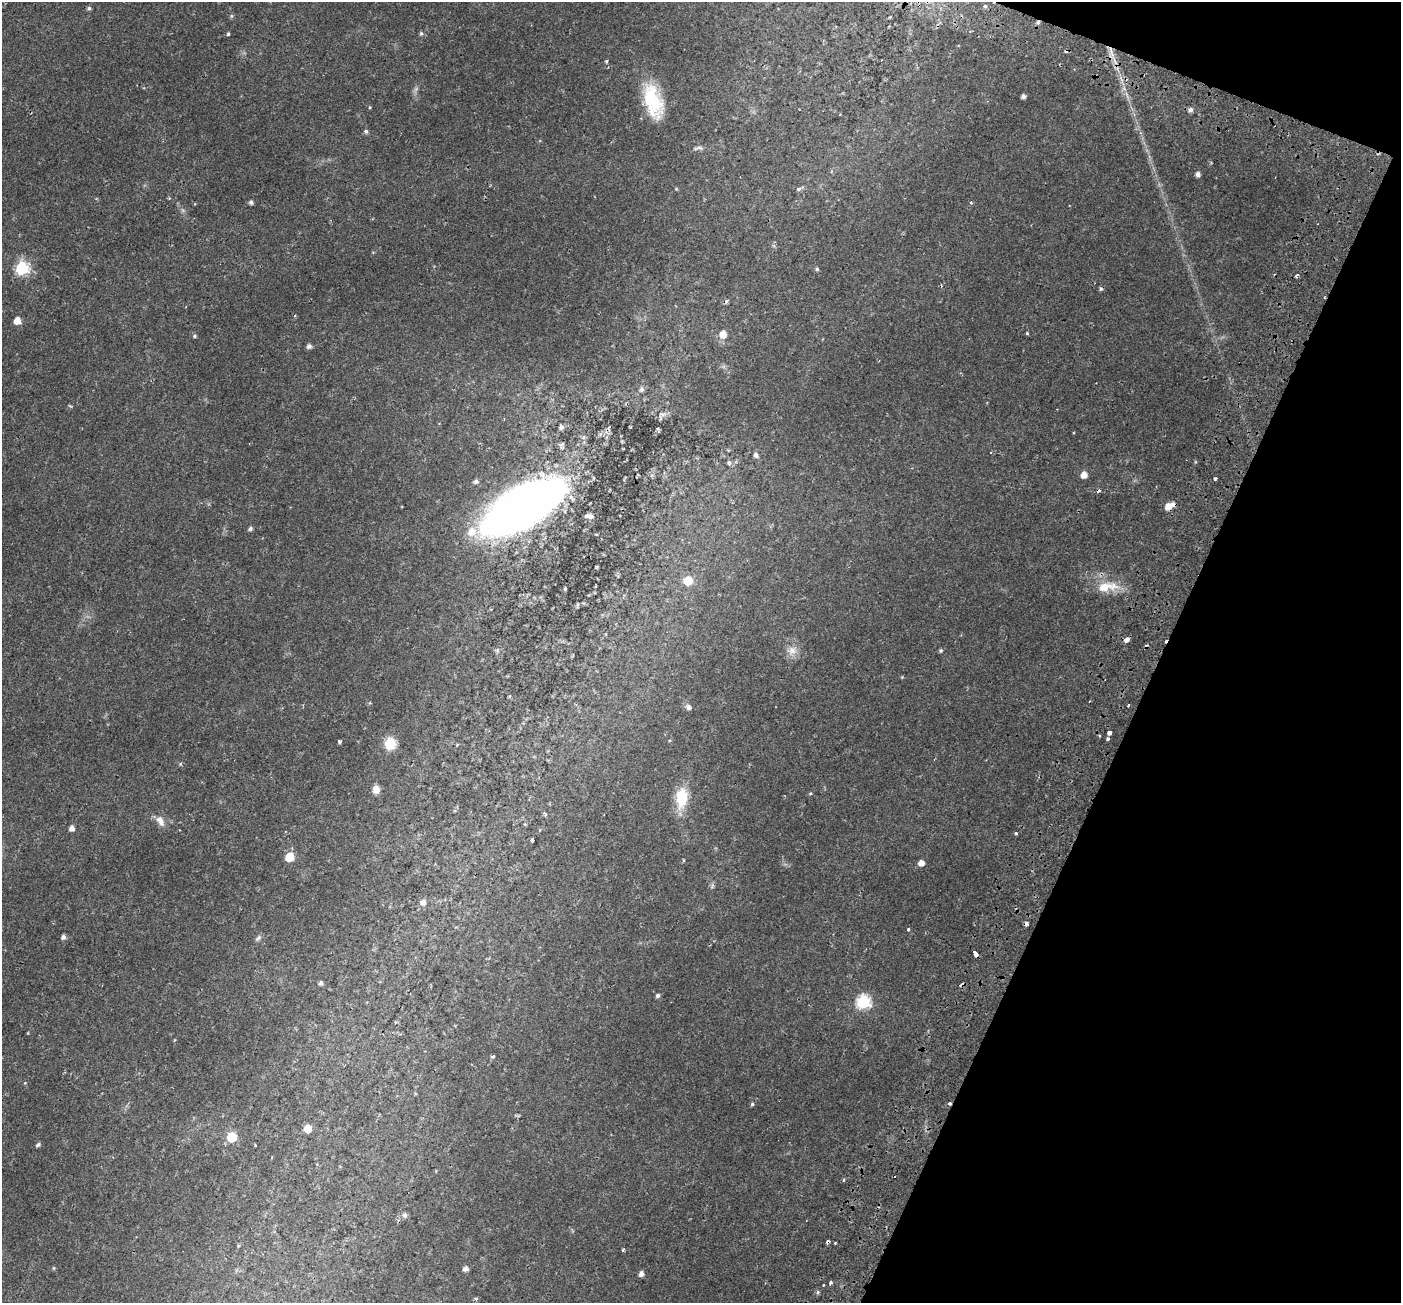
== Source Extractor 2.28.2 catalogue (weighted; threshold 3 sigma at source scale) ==
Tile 8 of 4 x 4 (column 4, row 2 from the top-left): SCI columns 4267-5665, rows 2897-4197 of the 5743 x 5856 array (HDU 1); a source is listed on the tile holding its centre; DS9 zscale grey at full resolution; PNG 1403 x 1305 px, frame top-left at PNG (2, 2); no overlay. Shown black and unused: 19% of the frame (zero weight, under 2 of 3 exposures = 5% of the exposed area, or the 3 px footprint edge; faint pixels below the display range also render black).
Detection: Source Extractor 2.28.2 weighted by HDU 2 'WHT'; one run over the whole footprint, this tile lists its part. Background 0.0187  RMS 0.003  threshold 0.0136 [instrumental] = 3 sigma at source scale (4.5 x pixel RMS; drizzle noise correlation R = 1.50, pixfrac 1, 0.0396/0.0396 arcsec/px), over >= 5 px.
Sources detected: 105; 1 too faint to see at this stretch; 11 cosmic-ray / hot-pixel residue — not listed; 2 inside a brighter listed object's ellipse — not listed separately; the other 91 listed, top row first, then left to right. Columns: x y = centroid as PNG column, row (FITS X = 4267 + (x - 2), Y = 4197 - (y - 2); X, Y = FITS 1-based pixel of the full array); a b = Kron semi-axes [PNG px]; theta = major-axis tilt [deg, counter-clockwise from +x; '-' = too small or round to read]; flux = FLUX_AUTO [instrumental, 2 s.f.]
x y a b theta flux
985 6 5 5 - 0.68
89 8 5 5 - 0.61
231 16 6 4 90 0.4
1038 22 5 4 - 0.68
421 33 6 5 - 0.47
228 34 4 3 - 0.47
1111 51 23 4 -72 3.5
606 61 3 3 - 0.75
1023 96 4 4 - 1
653 101 41 18 -73 16
370 107 5 3 - 0.25
1191 110 5 5 - 0.97
366 131 5 4 - 0.77
698 148 16 5 7 0.94
1198 174 5 4 - 1.3
676 189 5 3 - 0.25
799 189 5 3 - 1.3
251 202 4 4 - 0.8
971 202 5 4 - 0.36
22 268 7 6 - 43
817 269 5 5 - 0.48
1296 275 3 3 - 1.6
1101 289 5 4 - 0.55
17 321 5 5 - 3.9
1027 333 4 4 - 0.32
723 334 7 6 - 3.7
194 336 5 4 - 0.41
309 346 5 5 - 1.1
642 389 6 6 - 0.85
662 414 13 5 -13 1.1
561 427 5 5 - 0.93
991 452 3 3 - 0.32
756 455 6 5 - 0.99
729 463 6 5 - 0.63
1084 475 5 5 - 2.5
1215 478 4 3 - 1.2
476 482 6 5 - 0.8
523 507 75 33 31 200
1168 507 6 6 - 2.7
589 516 8 5 -5 0.99
250 528 5 4 - 0.77
688 581 6 6 - 9.5
1107 587 33 13 6 6.9
565 589 4 3 - 0.31
1127 640 5 4 - 2.8
497 650 6 4 72 0.49
792 650 15 12 23 2.8
941 650 4 4 - 0.47
902 677 4 4 - 0.25
1128 705 3 3 - 1.3
688 707 8 6 -64 0.93
1110 733 4 3 - 5.2
1108 739 4 3 - 0.53
339 741 3 3 - 0.92
390 744 12 11 - 6.1
180 764 5 3 - 0.3
376 789 9 8 - 1.9
810 793 5 3 - 0.29
682 798 22 12 86 10
160 821 16 8 -59 2.2
72 828 5 5 - 1.4
1016 833 3 3 - 2.4
532 840 4 3 - 3.1
290 857 6 6 - 9.4
683 860 5 3 - 0.25
921 863 5 5 - 2.3
423 902 7 6 - 1.3
1026 924 4 4 - 1.5
908 929 3 3 - 2.2
63 937 5 4 - 0.98
258 938 10 5 40 0.68
975 953 5 3 - 8
321 983 5 5 - 0.81
658 996 5 5 - 0.76
863 1002 7 7 - 42
493 1056 4 3 - 0.62
25 1083 5 3 - 0.22
950 1103 3 3 - 1.3
752 1104 4 4 - 0.45
308 1128 5 5 - 4.5
232 1137 6 6 - 14
38 1145 6 4 31 0.65
844 1180 5 3 - 0.28
405 1215 6 5 - 0.94
828 1242 4 3 - 1.4
623 1250 3 3 - 0.5
466 1269 5 5 - 1.2
641 1274 5 5 - 1.5
831 1283 4 3 - 0.55
818 1292 6 4 88 0.45
476 1298 5 4 - 0.58
Overlapping masked pixels (flux is a lower limit): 7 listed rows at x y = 1038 22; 1111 51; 1168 507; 1026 924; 975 953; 950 1103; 828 1242